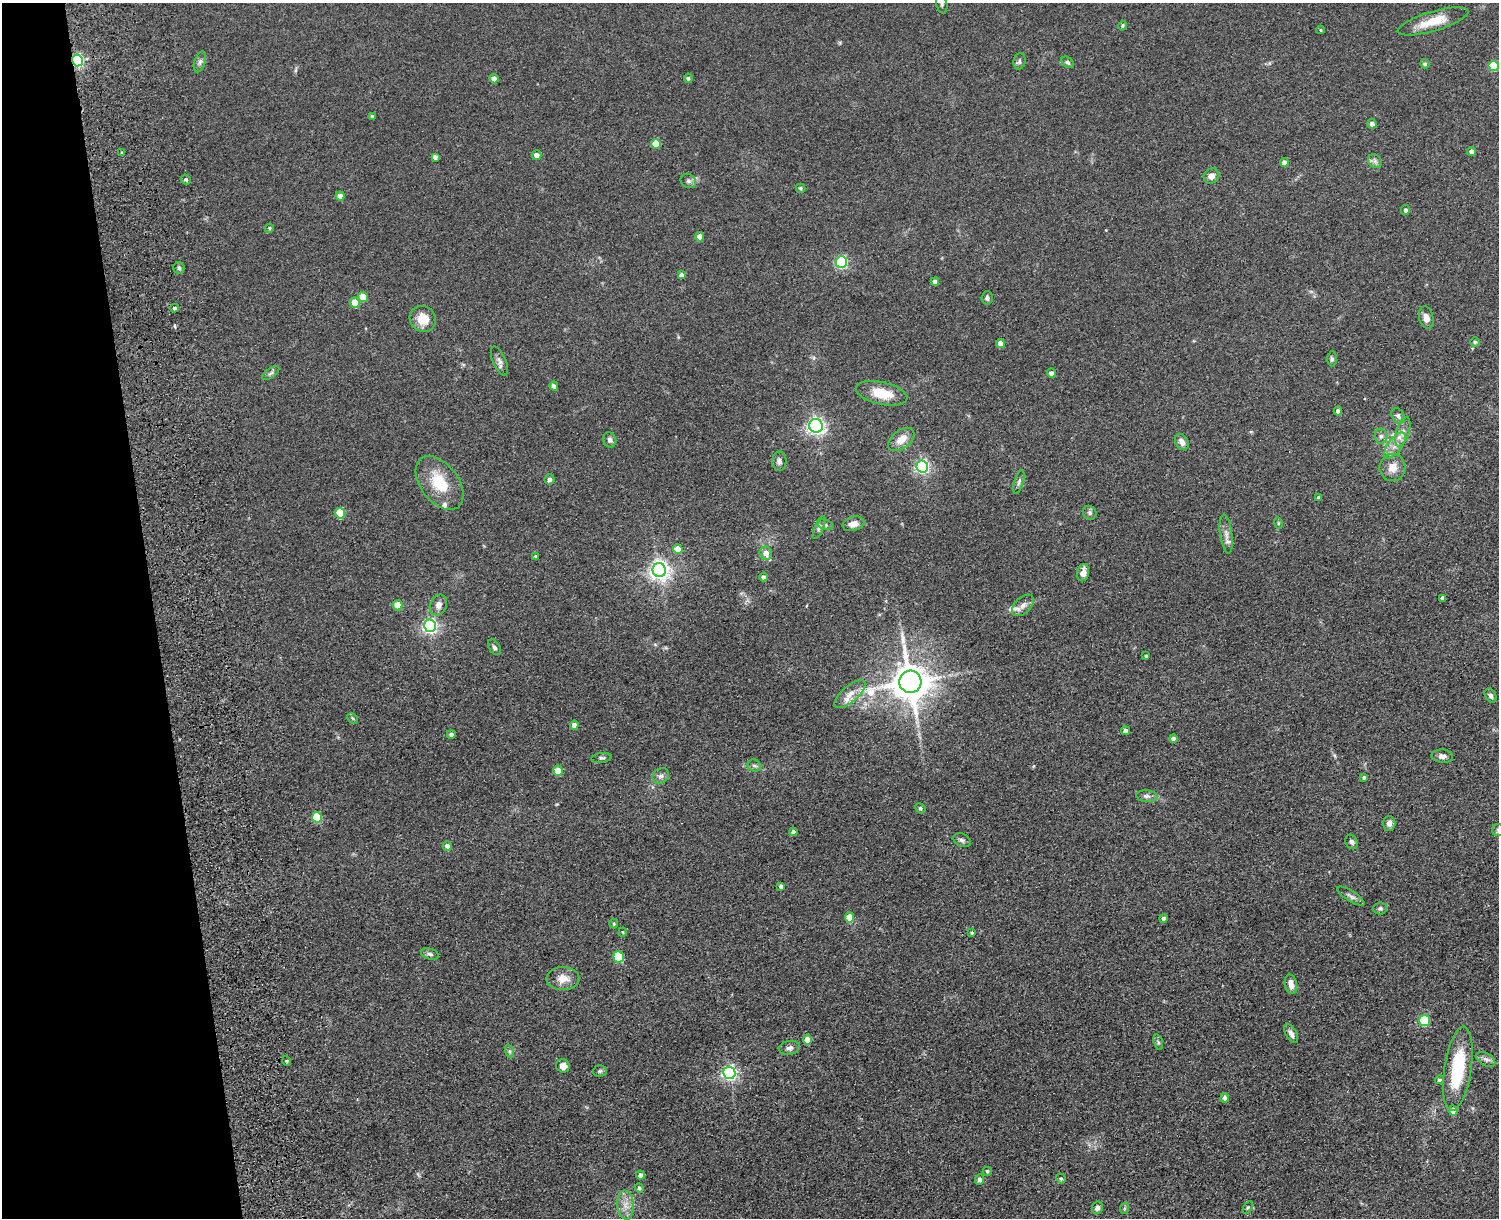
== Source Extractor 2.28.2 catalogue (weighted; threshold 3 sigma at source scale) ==
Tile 4 of 3 x 4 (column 1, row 2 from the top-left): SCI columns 273-1769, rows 2595-3810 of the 5149 x 5188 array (HDU 1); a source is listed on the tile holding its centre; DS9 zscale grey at full resolution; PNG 1501 x 1220 px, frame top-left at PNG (2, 3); each listed source drawn as its Kron ellipse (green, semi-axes under 4 px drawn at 4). Shown black and unused: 10% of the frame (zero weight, under 3 of 5 exposures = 11% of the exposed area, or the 3 px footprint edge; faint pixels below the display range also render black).
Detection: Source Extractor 2.28.2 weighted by HDU 2 'WHT'; one run over the whole footprint, this tile lists its part. Background 0.0747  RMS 0.0081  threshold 0.0365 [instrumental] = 3 sigma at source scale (4.5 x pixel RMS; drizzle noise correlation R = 1.50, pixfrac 1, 0.05/0.05 arcsec/px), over >= 5 px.
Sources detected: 145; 3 inside a brighter listed object's ellipse — not listed separately; the other 142 listed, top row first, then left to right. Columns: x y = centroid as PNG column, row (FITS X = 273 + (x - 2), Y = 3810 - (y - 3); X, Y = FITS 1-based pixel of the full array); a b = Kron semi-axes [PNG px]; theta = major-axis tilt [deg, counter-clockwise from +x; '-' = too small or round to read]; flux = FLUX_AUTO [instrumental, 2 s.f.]
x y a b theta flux
942 3 10 5 -77 2.2
1433 21 37 10 17 18
1122 26 5 3 - 0.99
1321 30 4 3 - 0.73
78 60 6 5 - 130
1019 61 8 6 78 2
200 62 11 5 72 2.5
1068 62 7 5 -38 1.6
1425 64 5 4 - 1.5
1494 66 5 5 - 25
688 78 5 4 - 1.3
494 79 4 4 - 4.9
372 116 4 3 - 1.2
1372 124 5 4 - 4
656 144 5 4 - 13
1472 151 4 4 - 3.4
122 153 3 3 - 0.94
537 155 5 5 - 4.2
435 157 4 4 - 2.7
1375 161 7 6 - 2.2
1284 163 4 4 - 5.7
1211 176 8 7 - 4.5
186 180 5 4 - 1.4
688 181 8 6 -34 2.1
801 188 5 4 - 1.3
340 196 4 4 - 5.5
1405 210 5 4 - 1.7
269 228 5 4 - 1.1
700 237 4 4 - 7.1
841 262 6 5 - 100
179 268 5 5 - 1.4
681 275 4 4 - 3.6
935 282 4 4 - 3.6
363 297 5 4 - 13
987 298 7 5 86 2
355 303 5 4 - 17
175 308 4 3 - 1.5
1426 318 11 7 -78 5.1
423 319 13 12 - 13
1475 342 4 4 - 1.1
1000 343 4 4 - 6.1
1332 359 7 5 -90 1.7
499 361 15 6 -67 3.4
271 373 10 4 35 2
1051 373 5 4 - 3.3
554 386 4 4 - 3.1
882 393 26 11 -13 18
1338 411 4 4 - 2.6
1398 416 8 6 -57 2.4
816 426 7 6 - 250
1403 432 15 6 73 4.8
1381 436 7 6 - 2.5
901 439 15 9 38 8.7
610 440 8 6 -68 2.3
1182 442 8 6 -61 4
1395 445 15 7 54 6.8
779 461 10 7 88 2.7
922 466 6 6 - 170
1393 467 13 13 - 8
550 479 5 5 - 2.7
1019 482 12 4 73 2.3
439 483 30 18 -52 26
1318 498 4 4 - 1.6
340 513 5 5 - 26
1090 513 7 6 - 2.1
1278 523 5 3 - 0.78
853 524 11 7 15 4.8
825 525 8 5 -20 1.9
819 528 12 4 66 2.3
1226 534 19 6 -82 4.8
678 549 5 4 - 12
766 553 7 6 - 6.4
535 556 4 3 - 0.71
659 570 7 6 - 450
1083 573 9 6 77 6.3
763 577 4 4 - 2.3
1442 598 4 3 - 1.7
398 605 5 5 - 14
438 605 11 8 65 4.3
1023 605 13 8 44 4.9
430 626 6 6 - 200
494 647 8 5 -56 1.9
1146 656 3 3 - 1.4
910 682 11 11 - 2300
850 694 19 8 42 7.5
1490 695 7 5 -59 2.3
353 718 6 3 -45 0.99
574 725 4 4 - 3.7
1125 731 4 4 - 3.4
451 734 4 4 - 2
1173 739 4 4 - 3.9
1442 756 11 6 -4 3.5
602 758 10 5 7 1.7
754 766 7 6 - 1.9
558 771 5 4 - 15
661 776 9 7 34 2.8
1364 777 3 3 - 1.5
1147 796 10 6 -4 2.7
920 808 5 4 - 1.3
317 817 5 5 - 34
1389 823 7 6 - 3.7
1498 830 6 6 - 1.5
793 832 4 4 - 2.5
962 840 9 6 -27 2.3
1351 842 7 5 -64 1.8
447 846 5 4 - 3.8
781 886 4 3 - 2.1
1351 896 15 5 -32 2.7
1380 908 7 6 - 1.7
850 917 5 4 - 15
1164 918 4 4 - 2.8
614 924 5 4 - 1.1
623 932 4 4 - 0.73
972 933 4 3 - 1
430 954 9 5 -16 2
619 957 5 5 - 32
563 979 16 11 1 9
1291 984 10 6 -77 5.7
1425 1021 5 5 - 40
1291 1033 10 5 -62 3.4
807 1040 5 4 - 12
1158 1042 8 4 -71 1.5
789 1048 10 6 11 3
509 1051 7 4 -71 1.4
1486 1059 10 6 -30 2.9
287 1061 5 3 - 0.95
563 1066 7 6 - 5.3
1458 1069 42 13 81 49
600 1071 7 5 4 1.5
729 1073 6 6 - 210
1439 1080 4 4 - 1.5
1225 1098 5 4 - 2.2
1453 1111 5 4 - 7.1
987 1171 4 4 - 1.1
641 1175 4 4 - 3.1
980 1179 5 4 - 2.7
1061 1179 5 4 - 1.2
639 1188 5 4 - 1.5
626 1205 14 8 -85 6.9
1248 1207 7 4 58 1
1097 1208 6 5 - 2.1
1125 1208 6 4 71 1
Overlapping masked pixels (flux is a lower limit): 1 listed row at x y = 78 60
Isophote crosses this tile's border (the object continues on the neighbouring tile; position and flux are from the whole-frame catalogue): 2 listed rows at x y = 942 3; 1498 830